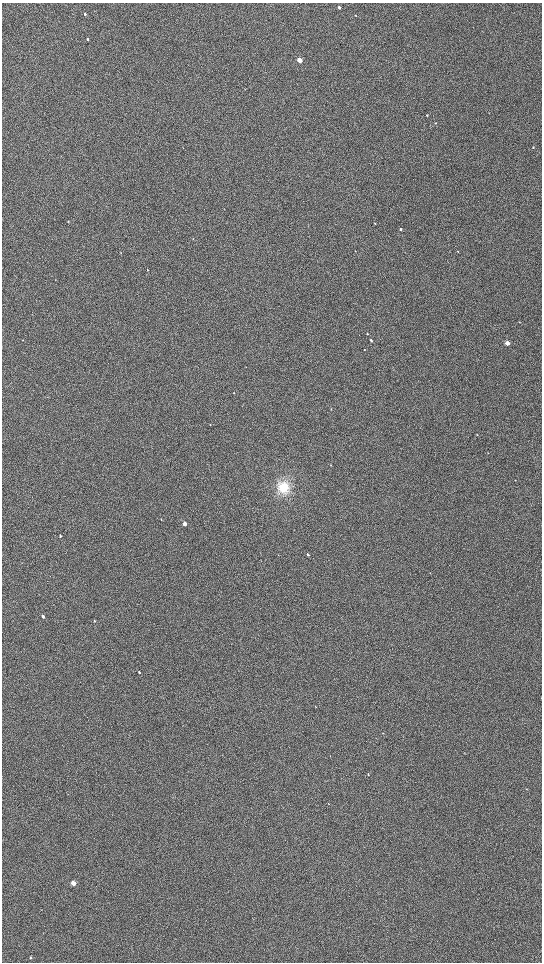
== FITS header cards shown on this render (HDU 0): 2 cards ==
NAXIS1  =                 1080 / length of data axis 1
NAXIS2  =                 1920 / length of data axis 2

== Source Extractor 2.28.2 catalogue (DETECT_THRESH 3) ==
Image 1080 x 1920 px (HDU 0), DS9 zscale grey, zoomed out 1/2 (1 PNG px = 2 x 2 image px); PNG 544 x 964 px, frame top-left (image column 1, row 1919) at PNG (2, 3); no overlay
Background 1150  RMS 160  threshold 473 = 3 sigma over >= 5 px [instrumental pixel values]
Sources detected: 31; all 31 listed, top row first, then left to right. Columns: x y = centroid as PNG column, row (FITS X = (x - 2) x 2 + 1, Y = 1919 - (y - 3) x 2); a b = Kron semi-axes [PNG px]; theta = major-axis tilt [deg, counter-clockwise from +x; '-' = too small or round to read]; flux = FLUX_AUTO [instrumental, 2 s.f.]
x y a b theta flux
339 7 3 2 - 67000
85 14 3 2 - 42000
355 15 3 2 - 11000
87 39 3 2 - 37000
299 60 3 2 - 520000
427 115 3 2 - 16000
435 123 2 2 - 11000
533 147 3 2 - 16000
375 224 3 2 - 15000
400 229 3 2 - 42000
193 239 3 2 - 13000
147 270 3 2 - 9200
367 334 3 2 - 24000
371 340 3 2 - 41000
507 343 3 2 - 250000
364 350 2 1 - 9400
331 409 3 2 - 11000
210 425 3 2 - 12000
488 453 3 2 - 14000
331 465 2 2 - 12000
283 487 12 11 - 590000
184 524 3 2 - 240000
60 536 4 2 - 29000
308 554 3 2 - 58000
43 616 3 2 - 68000
94 621 4 2 - 17000
139 672 3 2 - 26000
330 756 3 1 - 8500
368 774 3 2 - 15000
73 883 3 2 - 550000
30 958 3 2 - 21000